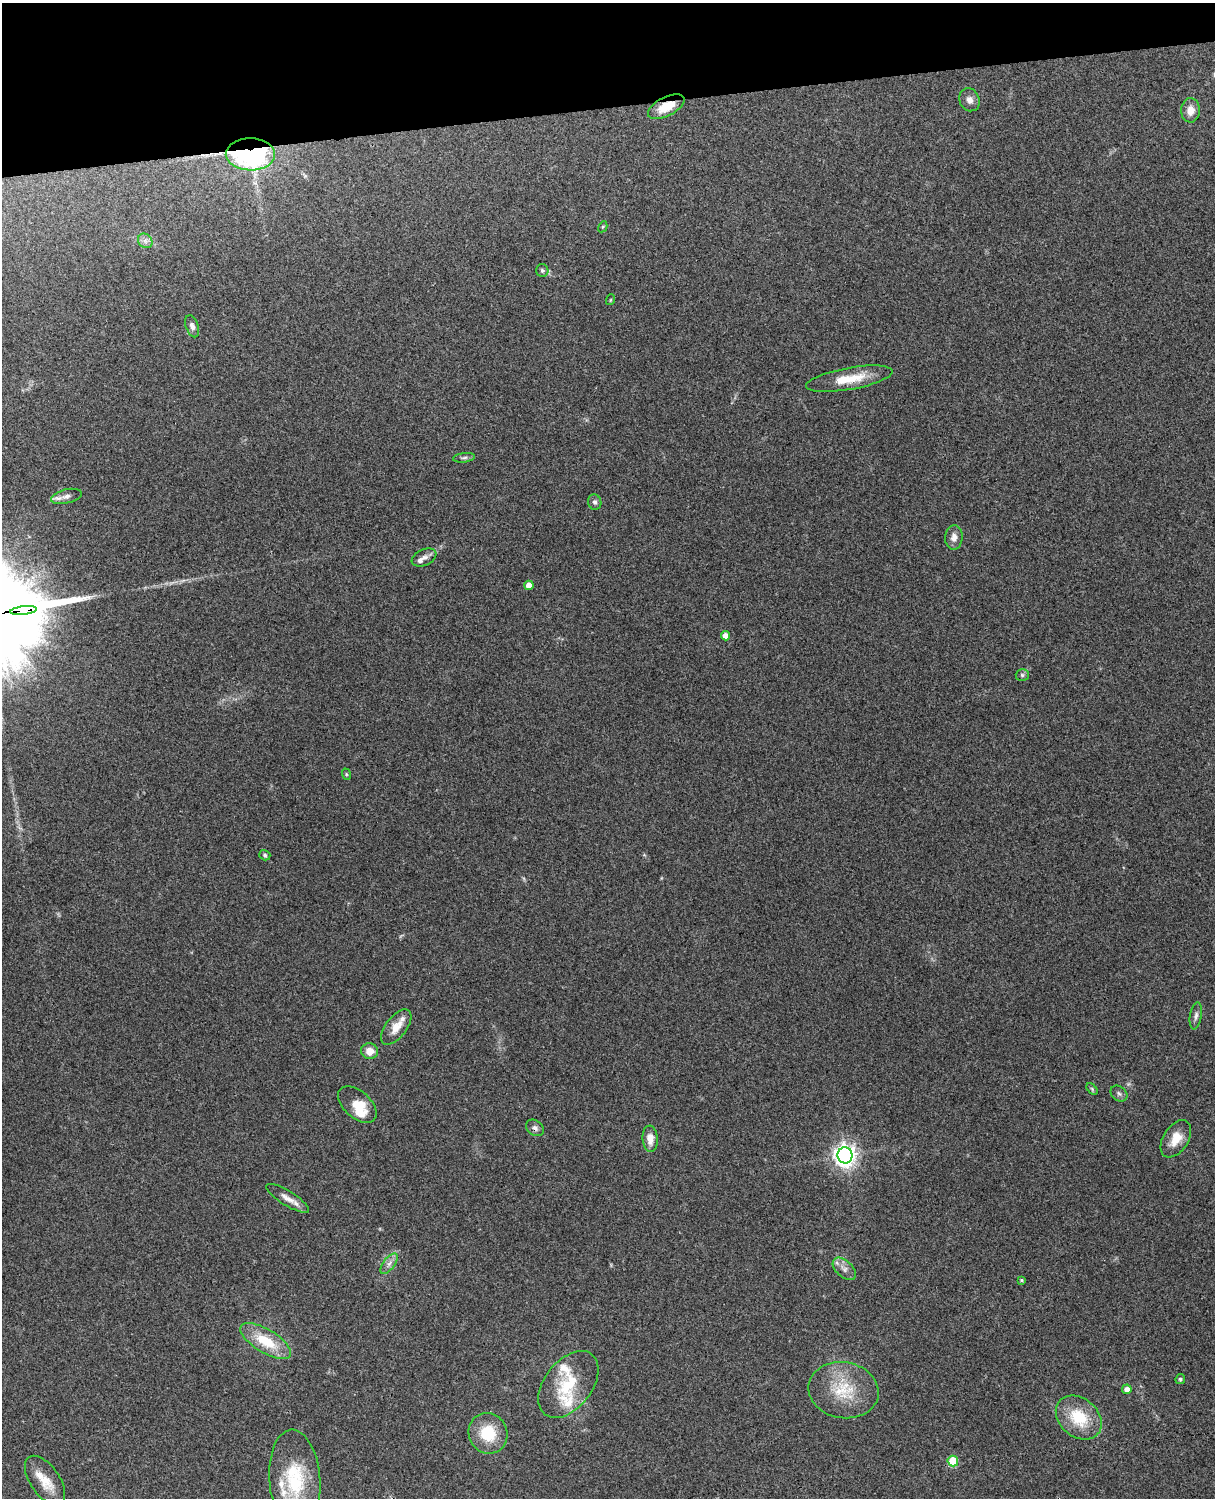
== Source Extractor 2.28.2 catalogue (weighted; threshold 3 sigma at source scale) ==
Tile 3 of 4 x 3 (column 3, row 1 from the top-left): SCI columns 2544-3756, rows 3156-4651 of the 5089 x 4927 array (HDU 1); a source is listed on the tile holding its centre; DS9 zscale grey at full resolution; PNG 1217 x 1500 px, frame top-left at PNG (2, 3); each listed source drawn as its Kron ellipse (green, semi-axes under 4 px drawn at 4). Shown black and unused: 7% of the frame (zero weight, under 3 of 4 exposures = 6% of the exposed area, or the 3 px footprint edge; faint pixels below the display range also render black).
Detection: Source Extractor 2.28.2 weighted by HDU 2 'WHT'; one run over the whole footprint, this tile lists its part. Background 0.271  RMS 0.0089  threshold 0.0401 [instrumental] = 3 sigma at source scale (4.5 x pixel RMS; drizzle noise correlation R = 1.50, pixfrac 1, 0.05/0.05 arcsec/px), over >= 5 px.
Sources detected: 52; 7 inside a brighter listed object's ellipse — not listed separately; the other 45 listed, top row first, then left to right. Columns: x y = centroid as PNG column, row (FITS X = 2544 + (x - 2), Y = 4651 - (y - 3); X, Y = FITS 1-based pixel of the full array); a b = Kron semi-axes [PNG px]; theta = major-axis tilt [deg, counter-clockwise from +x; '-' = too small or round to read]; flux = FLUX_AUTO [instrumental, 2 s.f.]
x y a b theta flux
969 100 12 10 -62 5.6
666 107 20 9 26 18
1190 110 12 9 88 8.8
250 154 24 16 0 210
603 227 6 4 60 1.1
145 241 8 6 -46 3.3
542 270 6 6 - 2
610 300 5 3 - 0.8
192 326 11 6 -70 4.1
849 379 44 11 10 25
464 458 11 4 7 2.2
66 496 15 7 14 4.8
595 502 8 6 -72 2.6
954 537 12 8 85 5.8
424 557 13 8 25 4.5
529 585 5 4 - 9.3
23 610 13 4 7 490
725 636 4 4 - 7.3
1022 675 6 5 - 1.9
346 774 6 3 -72 1
265 855 6 5 - 1.5
1196 1016 13 6 81 3.3
396 1027 21 10 53 12
370 1051 8 8 - 9.2
1092 1089 7 4 -46 1.3
1119 1094 9 7 -39 2.6
357 1105 23 13 -42 18
535 1128 10 7 -35 3.4
650 1139 13 7 -85 8.8
1176 1139 20 12 58 14
845 1155 8 7 - 610
288 1198 25 7 -31 8
389 1264 12 5 53 4
844 1269 14 8 -44 5.6
1022 1280 4 3 - 1.1
266 1341 29 11 -31 30
1180 1379 5 4 - 1.6
568 1384 38 23 52 40
1127 1389 5 4 - 5.3
843 1390 35 28 -10 39
1079 1417 25 19 -40 33
488 1433 21 19 -62 30
953 1461 5 5 - 38
45 1480 28 14 -55 18
295 1480 50 25 -85 66
Overlapping masked pixels (flux is a lower limit): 4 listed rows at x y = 666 107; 250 154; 23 610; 535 1128
Isophote crosses this tile's border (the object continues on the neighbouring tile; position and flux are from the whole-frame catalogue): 1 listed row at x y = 295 1480